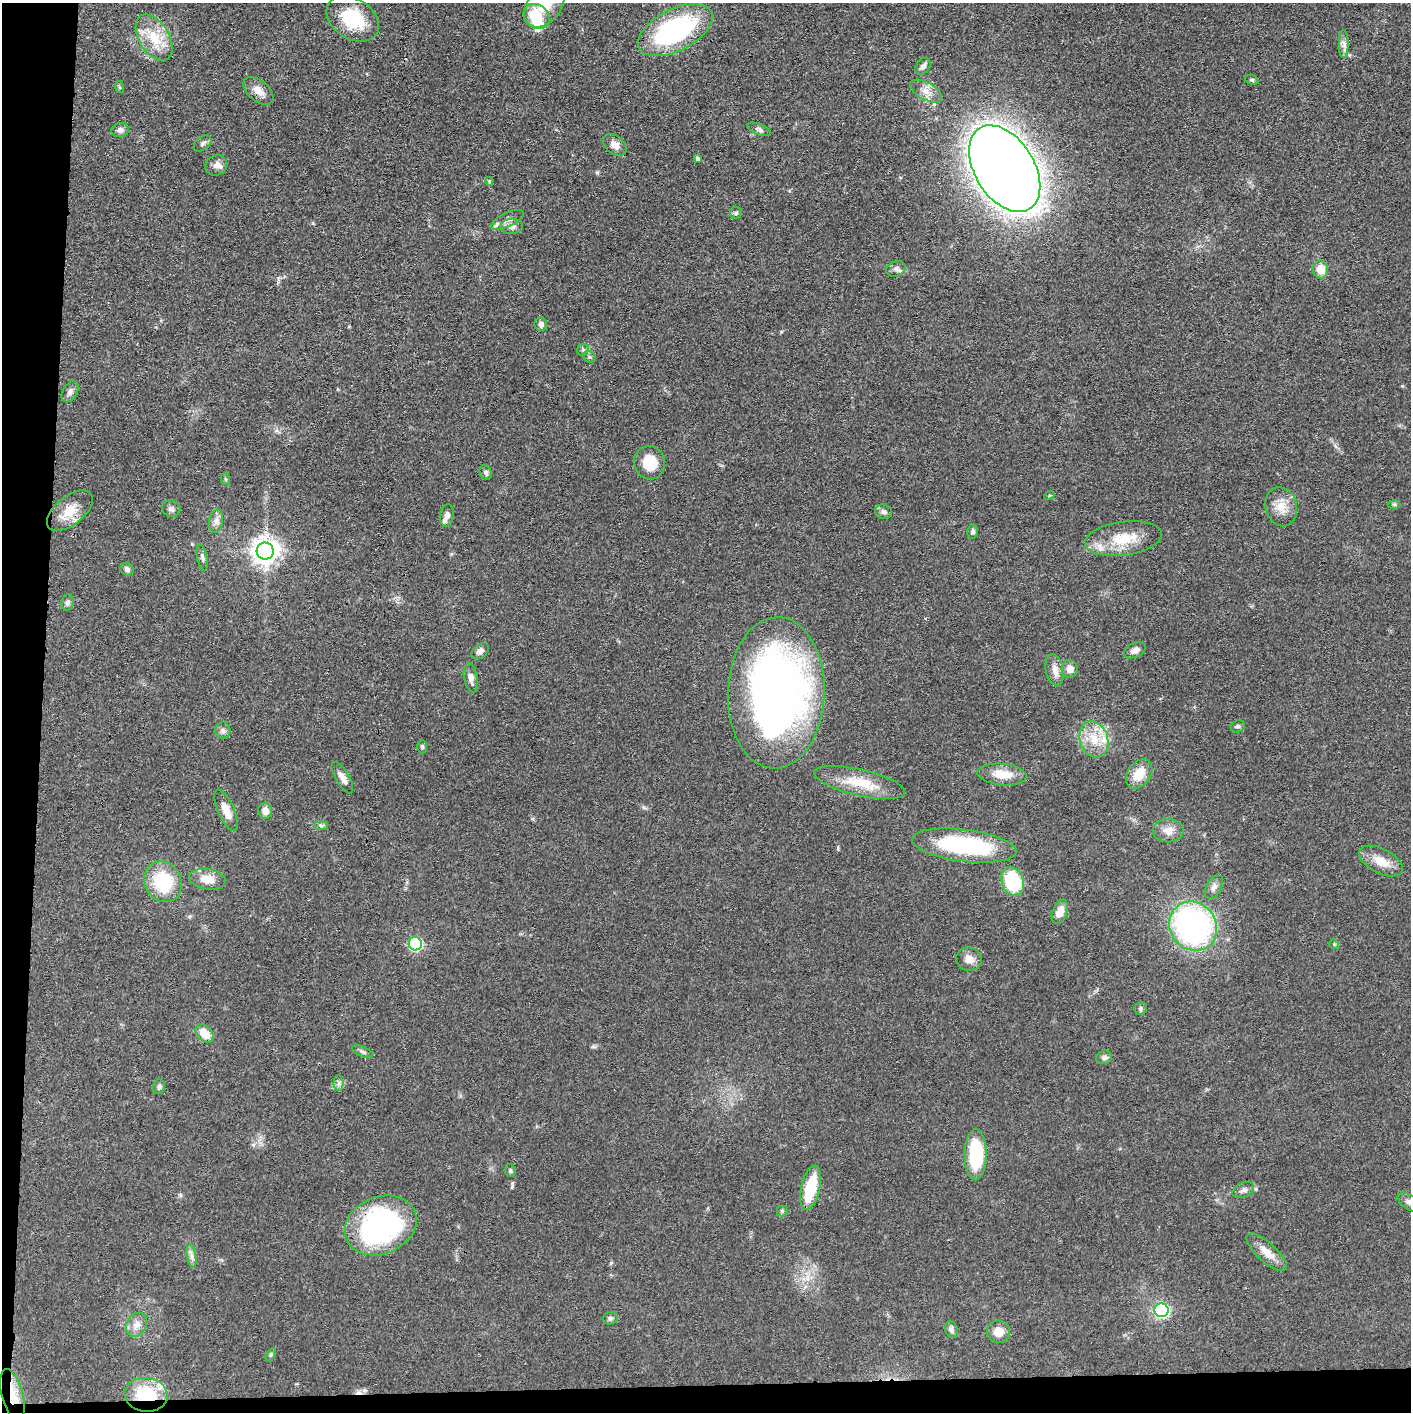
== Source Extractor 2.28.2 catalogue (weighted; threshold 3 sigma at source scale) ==
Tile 7 of 3 x 3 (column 1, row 3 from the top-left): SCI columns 4-1412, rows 16-1425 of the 4232 x 4261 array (HDU 1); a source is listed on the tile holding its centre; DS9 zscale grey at full resolution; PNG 1413 x 1414 px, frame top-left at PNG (2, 3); each listed source drawn as its Kron ellipse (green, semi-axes under 4 px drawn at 4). Shown black and unused: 5% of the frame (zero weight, under 3 of 4 exposures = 1% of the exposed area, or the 3 px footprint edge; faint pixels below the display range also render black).
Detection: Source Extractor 2.28.2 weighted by HDU 2 'WHT'; one run over the whole footprint, this tile lists its part. Background 0.0571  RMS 0.0052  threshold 0.0235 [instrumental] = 3 sigma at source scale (4.5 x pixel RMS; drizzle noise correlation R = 1.50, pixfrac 1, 0.05/0.05 arcsec/px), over >= 5 px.
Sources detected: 105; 2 inside a brighter object's white glare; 1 cosmic-ray / hot-pixel residue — neither listed nor drawn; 5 inside a brighter listed object's ellipse — not listed separately; the other 97 listed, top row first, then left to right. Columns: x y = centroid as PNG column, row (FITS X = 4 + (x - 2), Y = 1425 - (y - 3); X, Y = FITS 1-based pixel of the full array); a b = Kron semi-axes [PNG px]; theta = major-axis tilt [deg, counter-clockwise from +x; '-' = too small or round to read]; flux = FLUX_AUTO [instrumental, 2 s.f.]
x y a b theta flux
544 6 24 16 50 15
537 16 14 11 -43 15
353 19 28 20 -33 26
675 30 40 20 27 83
154 38 25 15 -59 15
1344 44 14 5 -90 2.4
923 66 9 6 53 2.2
1252 80 7 4 -18 0.81
119 87 6 4 -72 0.6
258 91 17 10 -39 5
926 91 17 9 -29 4.9
759 129 12 5 -21 1.7
120 130 9 7 8 2.3
203 143 10 6 39 1.5
615 145 13 9 -39 4.1
698 159 4 4 - 1.6
216 165 11 10 - 3.5
1005 169 47 29 -58 1200
489 181 4 3 - 0.51
736 213 6 5 - 0.9
508 220 17 7 25 2.9
512 226 11 7 3 2.8
896 269 10 7 22 2.1
1321 270 9 7 -89 6.6
541 324 7 6 - 2.1
583 350 6 5 - 0.92
589 357 7 5 -21 1
70 392 11 7 61 2.3
650 463 17 15 -69 14
486 473 8 5 -64 1.4
225 479 6 4 -70 0.74
1049 496 5 3 - 0.47
1394 504 6 4 -1 0.7
1281 507 20 15 -77 8.1
171 509 9 8 - 1.9
70 511 27 14 38 11
883 512 8 7 - 2
447 515 11 7 80 2.4
216 521 11 7 83 2.7
973 531 7 5 80 1.3
1124 539 39 17 7 18
265 551 8 8 - 540
202 558 13 5 -79 1.5
127 569 7 6 - 1.7
67 602 8 6 83 1.7
1135 650 12 7 27 2.9
480 651 10 6 38 2.7
1070 669 9 8 - 3.9
1055 670 16 9 -78 4.2
471 678 15 6 -79 3.5
776 693 76 48 88 330
1238 726 7 5 27 1.1
223 731 8 7 - 1.9
1094 739 18 14 -74 11
422 747 7 5 -89 1
1002 774 25 10 -5 10
1139 774 16 11 54 9.4
342 778 18 6 -60 4
860 782 46 13 -13 18
226 810 22 8 -66 6.5
265 811 8 7 - 4.3
321 825 7 4 -3 0.99
1168 831 15 11 1 5
964 845 53 16 -7 57
1381 861 24 12 -27 8.7
207 879 18 10 -9 8
1013 881 14 11 -69 31
163 882 21 18 -61 29
1214 887 13 7 59 2.5
1060 912 12 7 69 5.6
1193 926 25 23 -51 140
415 944 6 6 - 75
1334 944 4 4 - 0.58
969 959 13 11 -15 4.3
1140 1008 6 6 - 1.2
204 1033 11 7 -43 8.5
362 1052 11 5 -23 1.3
1104 1057 8 6 15 1.7
339 1083 7 5 88 1.4
159 1087 7 6 - 1.4
976 1154 26 11 90 37
510 1171 6 5 - 1.1
811 1188 22 9 77 21
1243 1190 11 7 24 2.1
1410 1202 14 7 -32 2.8
782 1211 5 5 - 0.82
381 1225 37 28 23 100
1267 1252 26 9 -42 6.9
192 1256 11 4 -79 2.1
1162 1310 7 6 - 110
610 1318 7 6 - 1.4
137 1325 13 10 61 4
951 1330 8 6 -72 1.8
998 1332 11 11 - 5.6
271 1354 7 4 59 0.83
13 1395 26 10 -75 8.9
146 1395 22 17 -7 28
Overlapping masked pixels (flux is a lower limit): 4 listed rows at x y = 776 693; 381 1225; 13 1395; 146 1395
Isophote crosses this tile's border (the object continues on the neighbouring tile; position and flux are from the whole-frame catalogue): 2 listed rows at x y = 544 6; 1410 1202
Unlisted compact peaks at least as high as the median listed source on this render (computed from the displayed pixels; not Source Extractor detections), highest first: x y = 597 173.